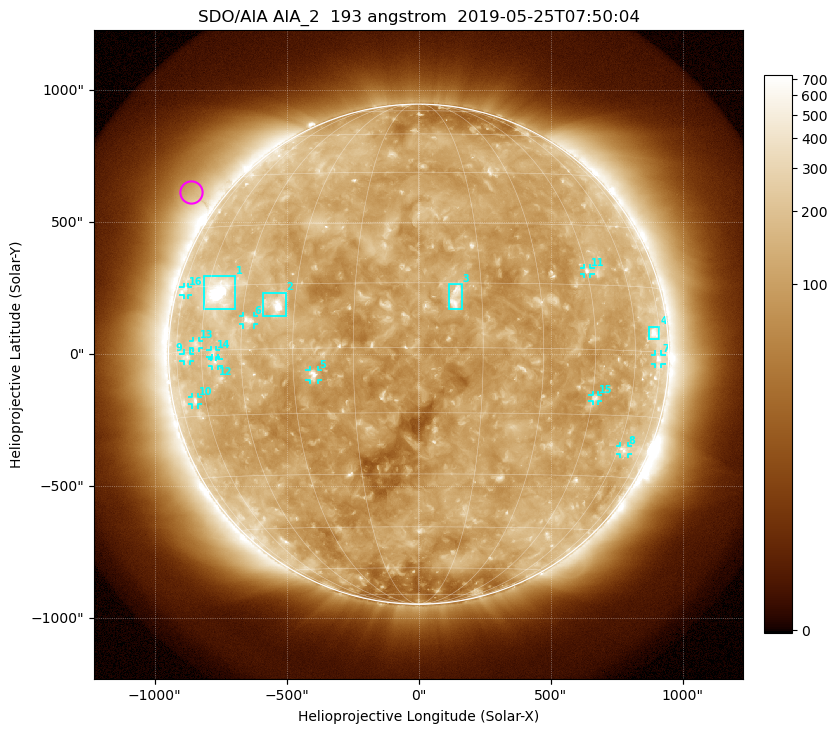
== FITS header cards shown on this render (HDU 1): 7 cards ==
TELESCOP= 'SDO/AIA'
INSTRUME= 'AIA_2'
WAVELNTH=                  193
WAVEUNIT= 'angstrom'
DATE-OBS= '2019-05-25T07:50:04.84'
CTYPE1  = 'HPLN-TAN'
CTYPE2  = 'HPLT-TAN'

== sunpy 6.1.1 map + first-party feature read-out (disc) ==
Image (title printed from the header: SDO/AIA AIA_2  193 angstrom  2019-05-25T07:50:04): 1024 x 1024 px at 2.4 arcsec/px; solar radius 947 arcsec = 395 px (full disc in frame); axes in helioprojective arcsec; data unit not stated in the header (colour bar unlabelled)
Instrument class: DISC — disc imager (sunpy class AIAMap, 193 A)
Bright regions (active regions / flare kernels): reference = the median radial profile (limb darkening/brightening removed); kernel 9 px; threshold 5 sigma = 183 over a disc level ~109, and >= 1.15x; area >= 12 px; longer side >= 9 px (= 22 arcsec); searched inside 0.97 R_sun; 16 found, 16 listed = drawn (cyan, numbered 1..; 12 of them under ~33 arcsec drawn as corner ticks so the feature stays visible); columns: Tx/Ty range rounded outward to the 5 arcsec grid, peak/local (2 s.f.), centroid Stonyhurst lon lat
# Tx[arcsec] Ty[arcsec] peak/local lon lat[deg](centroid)
1 -815..-695 170..295 22 -55 +13
2 -590..-505 145..235 10 -35 +10
3 115..165 170..265 6.6 +9 +12
4 870..915 55..105 4.9 +71 +4
5 -415..-380 -100..-60 6.5 -25 -6
6 -665..-625 110..145 4.8 -43 +7
7 895..920 -35..0 3.1 +74 -2
8 760..795 -380..-345 3.3 +63 -23
9 -890..-865 -30..5 2.9 -68 -1
10 -860..-835 -190..-160 3.2 -65 -11
11 625..650 305..330 3.9 +45 +18
12 -785..-755 -45..-15 3 -54 -3
13 -855..-830 25..50 2.7 -63 +2
14 -790..-765 -10..15 2.9 -55 -1
15 660..680 -180..-155 3.6 +46 -11
16 -890..-870 225..255 2.4 -74 +14
Off-limb structures (1.02-1.3 R_sun): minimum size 162 px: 5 found; the strongest spans PA ~35..70 deg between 1.02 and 1.3 R_sun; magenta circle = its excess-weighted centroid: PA ~55 deg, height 1.12 R_sun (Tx ~-865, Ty ~615 arcsec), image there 2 x the reference